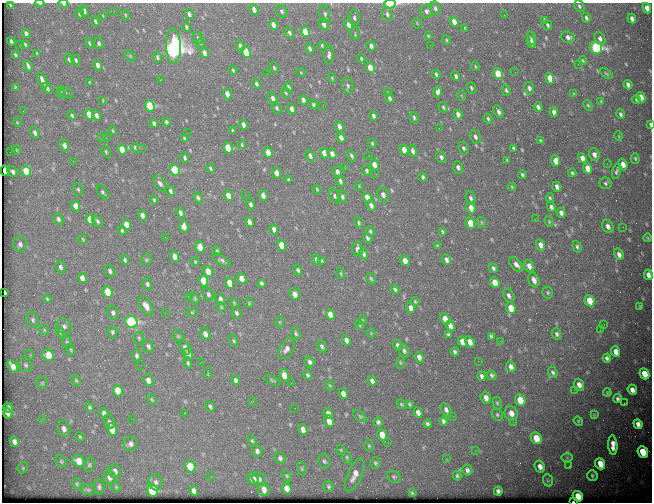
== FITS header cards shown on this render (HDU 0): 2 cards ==
NAXIS1  =                  650 / Width of table row in bytes
NAXIS2  =                  500 / Number of rows in table

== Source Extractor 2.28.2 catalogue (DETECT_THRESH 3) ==
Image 650 x 500 px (HDU 0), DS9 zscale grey, 1 PNG px = 1 image px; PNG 654 x 504 px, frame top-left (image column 1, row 500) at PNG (2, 3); each listed source drawn as its Kron ellipse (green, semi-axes under 4 px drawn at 4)
Background 915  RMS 4.4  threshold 13.2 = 3 sigma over >= 5 px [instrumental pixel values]
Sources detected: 470; all 470 listed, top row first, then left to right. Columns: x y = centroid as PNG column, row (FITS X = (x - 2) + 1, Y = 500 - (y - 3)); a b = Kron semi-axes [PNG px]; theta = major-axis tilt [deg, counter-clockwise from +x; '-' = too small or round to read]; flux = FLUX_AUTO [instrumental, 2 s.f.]
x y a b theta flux
40 3 4 2 - 390
64 4 5 4 - 470
390 4 5 3 - 24000
10 5 4 2 - 280
579 6 6 4 -64 500
435 8 7 5 -78 730
647 8 5 4 - 3000
254 10 6 4 -65 1600
84 11 5 4 - 980
282 11 6 5 - 650
427 11 6 6 - 830
114 12 2 2 - 150
80 14 5 3 - 610
189 14 5 3 - 980
325 14 9 5 -78 780
387 14 7 5 -72 760
125 15 5 3 - 290
504 15 2 2 - 190
103 16 4 3 - 260
354 18 8 5 -76 860
586 18 5 3 - 600
632 19 5 3 - 1400
545 20 4 3 - 390
95 21 5 3 - 450
454 22 5 4 - 3000
417 23 5 3 - 300
324 24 6 4 -71 1700
349 24 5 4 - 2800
273 25 5 4 - 2400
547 25 5 3 - 470
186 27 4 3 - 410
465 28 4 3 - 270
305 32 5 4 - 12000
289 33 6 4 -64 790
355 33 6 3 89 390
26 34 5 3 - 990
428 36 4 3 - 250
568 37 7 5 -21 1100
198 38 6 5 - 450
531 38 7 4 -73 1000
600 38 7 5 -64 1000
446 40 5 3 - 320
11 41 4 3 - 550
531 42 6 4 -65 1000
89 43 5 3 - 390
99 43 6 4 -68 620
25 44 4 3 - 360
200 44 5 4 - 400
19 45 2 2 - 210
322 45 4 3 - 390
430 45 2 2 - 430
173 46 17 7 -87 190000
240 46 6 4 -72 970
371 46 5 4 - 980
310 48 5 3 - 860
596 48 6 5 - 50000
246 52 6 4 -66 11000
204 53 5 4 - 1500
37 54 4 2 - 370
15 55 4 2 - 380
329 55 9 4 86 860
130 56 6 4 -45 310
157 57 5 4 - 530
361 58 4 3 - 380
69 59 6 4 -70 580
76 60 5 4 - 470
583 60 4 3 - 290
578 64 2 2 - 110
97 65 5 3 - 1500
28 66 6 3 -62 690
475 66 5 3 - 290
274 68 6 3 -63 420
370 68 5 4 - 5200
233 70 4 3 - 360
515 72 2 2 - 140
301 73 5 3 - 230
498 73 6 4 -58 6600
266 74 2 2 - 460
436 74 4 2 - 420
606 74 7 3 -35 350
456 76 5 3 - 700
332 78 5 3 - 250
550 78 5 4 - 5500
160 80 3 2 - 450
42 81 8 4 -70 2100
90 82 3 2 - 250
256 84 5 3 - 550
628 85 5 3 - 890
348 86 8 5 -81 630
15 87 3 3 - 270
288 87 5 3 - 650
47 88 6 4 -54 710
471 88 6 4 -67 510
529 88 6 5 - 870
506 90 6 3 -74 510
387 91 3 2 - 200
66 92 9 4 -33 680
438 92 6 4 76 1200
61 93 5 4 - 340
286 93 5 4 - 420
227 94 5 4 - 3800
574 94 4 2 - 240
462 96 5 3 - 220
641 97 5 4 - 2700
390 98 4 3 - 700
273 99 6 4 -57 1300
103 100 4 2 - 200
303 100 5 3 - 930
636 100 4 3 - 450
601 101 4 3 - 260
313 104 5 4 - 500
588 105 5 4 - 380
150 106 6 4 -65 27000
323 106 2 2 - 310
443 107 5 4 - 410
538 107 5 3 - 900
277 108 6 4 -64 500
292 109 5 4 - 2000
23 111 3 2 - 230
498 111 6 3 -61 1100
554 112 5 4 - 1100
89 114 5 4 - 6000
458 114 5 4 - 1300
621 114 5 4 - 610
96 115 5 4 - 970
72 116 4 3 - 450
373 116 5 3 - 930
414 118 6 4 -73 520
488 119 5 4 - 480
17 122 4 3 - 260
166 122 4 3 - 530
154 123 4 3 - 700
650 124 4 2 - 410
243 125 5 3 - 1300
339 126 5 3 - 1300
439 128 2 2 - 130
113 131 4 2 - 250
233 131 4 3 - 370
35 133 6 4 -72 850
187 133 2 2 - 130
618 136 5 3 - 240
475 137 7 5 -65 960
102 138 2 2 - 160
106 138 2 2 - 150
185 138 4 3 - 470
341 138 5 4 - 1600
540 141 4 2 - 320
372 143 4 3 - 400
64 145 6 4 -67 1300
242 145 4 2 - 350
135 147 4 2 - 360
142 148 2 2 - 1200
228 148 6 4 -67 19000
464 148 6 5 - 600
513 148 4 3 - 420
17 150 5 3 - 230
122 150 5 4 - 6600
404 150 5 4 - 4400
413 151 6 4 -79 870
10 152 2 2 - 170
106 152 6 4 -64 390
268 153 5 4 - 6400
324 153 5 4 - 2800
332 154 5 4 - 1700
594 154 6 5 - 1300
310 156 6 4 -68 860
352 156 6 3 -59 490
368 156 2 2 - 160
441 157 6 5 - 650
185 158 5 3 - 590
582 158 5 4 - 1600
635 158 5 4 - 400
507 160 3 3 - 290
73 161 2 2 - 440
556 161 5 4 - 2400
607 164 3 2 - 490
623 164 6 4 -67 2500
374 165 6 4 -78 3100
458 167 6 5 - 910
210 168 4 3 - 380
345 168 3 3 - 290
588 169 5 4 - 4800
175 170 6 4 -61 20000
5 171 5 4 - 10000
26 171 6 4 -60 7700
367 171 5 4 - 550
616 171 8 4 74 640
13 172 6 4 -49 900
337 172 6 4 -78 1100
277 173 5 4 - 3200
572 173 4 3 - 420
376 174 3 2 - 220
522 175 4 3 - 470
423 177 4 3 - 550
288 180 4 3 - 370
340 181 5 4 - 760
160 183 9 5 -54 990
605 183 6 6 - 600
359 186 4 4 - 260
512 187 4 4 - 290
557 187 5 4 - 1200
78 189 6 5 - 470
317 189 4 3 - 280
171 191 5 4 - 790
102 192 7 4 -54 570
228 195 5 4 - 3100
246 195 2 2 - 300
383 195 8 6 -69 1400
263 196 5 4 - 2300
335 196 8 5 -66 780
342 197 6 4 -75 640
367 197 5 4 - 2400
198 198 6 3 -67 570
471 198 7 4 -70 720
550 198 4 3 - 370
154 200 4 4 - 370
251 204 5 4 - 630
371 205 6 4 -65 1200
76 206 5 4 - 3400
551 207 5 4 - 860
471 208 5 4 - 3500
181 213 5 4 - 890
561 213 5 4 - 1100
142 215 5 4 - 1400
58 219 6 5 - 830
90 219 5 4 - 7100
535 219 2 2 - 230
98 221 7 3 -50 570
249 222 5 4 - 1700
481 222 5 3 - 330
549 222 5 3 - 340
359 223 5 4 - 370
470 223 5 4 - 8100
126 225 5 4 - 4800
608 226 7 5 -60 1300
184 227 6 4 -77 2100
623 227 2 2 - 580
274 229 5 4 - 1500
122 231 4 3 - 380
370 231 5 4 - 430
442 231 4 3 - 360
166 238 2 2 - 170
368 238 5 4 - 730
648 238 4 3 - 240
83 239 5 3 - 330
20 244 8 7 - 1200
281 245 5 4 - 5400
540 245 6 4 -64 1900
437 246 4 3 - 280
200 247 6 4 -69 7400
577 247 6 4 -71 550
358 249 7 5 -77 2000
217 251 5 3 - 440
364 254 6 4 -71 620
619 254 6 4 -59 1300
175 257 5 4 - 3500
125 260 5 4 - 560
146 260 6 5 - 430
222 260 10 4 -29 780
316 260 5 4 - 880
446 260 5 4 - 1100
321 261 3 3 - 320
405 261 5 4 - 3000
195 262 4 3 - 260
516 265 9 5 -46 1400
529 266 6 5 - 1700
60 267 6 5 - 730
493 268 5 4 - 690
298 270 5 4 - 590
110 271 7 5 -63 770
208 271 6 4 -68 5600
341 273 6 3 -72 340
648 275 5 4 - 1400
82 278 5 4 - 2200
371 278 6 4 -62 420
242 279 5 4 - 4200
534 280 7 5 -68 1700
203 281 6 4 -68 8500
229 283 5 4 - 4500
261 283 4 3 - 530
495 283 6 4 -67 5000
147 284 6 4 -71 650
395 289 4 3 - 480
107 292 6 4 -67 8400
548 292 6 5 - 460
5 293 4 2 - 370
208 294 7 5 -71 740
295 294 6 5 - 1800
509 295 8 5 -64 850
188 296 2 2 - 160
195 298 6 4 -69 420
47 299 4 3 - 340
220 299 5 4 - 1000
415 301 5 3 - 320
589 301 6 4 -63 7800
234 303 5 3 - 300
249 303 5 5 - 360
146 306 10 6 -57 2100
639 306 4 2 - 210
221 307 4 3 - 320
411 308 5 4 - 1800
511 308 6 4 -67 5300
113 312 7 5 -75 800
192 312 6 4 -2 400
165 313 2 2 - 170
236 313 6 5 - 610
330 314 5 4 - 2500
445 319 6 4 -65 5400
33 320 8 6 -66 850
362 320 5 3 - 250
131 322 6 6 - 48000
279 322 5 3 - 260
604 324 2 2 - 570
360 325 5 4 - 310
64 326 8 7 - 1000
450 326 5 4 - 1900
44 330 5 4 - 350
600 330 2 2 - 390
60 332 5 3 - 390
112 332 6 5 - 480
296 333 6 4 -67 500
371 333 4 4 - 280
205 334 6 5 - 1400
557 334 6 4 -68 610
448 335 4 3 - 460
178 336 6 5 - 450
491 336 4 3 - 430
139 338 6 5 - 500
346 340 5 4 - 1200
234 341 6 4 -72 420
500 341 2 2 - 150
67 342 6 5 - 420
462 342 5 4 - 2500
470 342 6 4 -57 2100
398 345 6 4 -64 840
148 346 6 5 - 790
322 346 6 4 -62 620
185 348 7 5 -55 1500
286 349 10 7 56 1400
71 350 6 4 -73 360
404 351 7 5 -71 690
455 352 4 3 - 600
616 352 5 4 - 2400
188 354 6 4 -69 2200
30 355 5 3 - 300
48 355 6 5 - 7200
137 356 6 4 -86 740
419 357 6 4 -70 1200
607 358 4 3 - 730
478 361 2 2 - 560
202 362 3 2 - 190
309 362 6 5 - 800
188 363 5 3 - 480
400 363 6 3 90 310
26 365 7 6 - 700
141 365 3 2 - 230
13 366 7 4 -54 2400
511 367 5 4 - 1400
553 372 6 4 -66 660
208 373 5 3 - 350
644 374 6 4 -65 4600
284 375 6 4 -73 3000
308 375 5 4 - 540
492 375 5 4 - 550
482 376 5 4 - 780
76 380 6 4 -54 390
148 380 6 5 - 1600
235 380 4 3 - 690
272 380 8 4 -28 410
372 381 5 4 - 860
42 383 5 5 - 460
291 383 2 2 - 310
329 385 5 3 - 270
579 385 6 5 - 1600
574 390 2 2 - 180
632 390 5 4 - 1500
118 391 6 5 - 6500
607 393 4 3 - 320
343 394 5 4 - 1500
486 398 6 5 - 1800
152 399 6 4 -56 360
618 399 4 4 - 700
520 400 6 5 - 7200
253 402 3 2 - 320
497 403 6 4 -76 440
624 403 2 2 - 200
401 404 5 3 - 320
409 404 4 3 - 360
8 407 5 3 - 800
89 407 5 4 - 380
210 407 5 4 - 580
295 408 2 2 - 120
446 410 7 4 -63 850
8 413 5 4 - 1000
104 413 5 4 - 950
184 413 3 2 - 330
328 413 5 4 - 1100
418 413 5 4 - 1300
511 413 7 6 - 2200
497 414 6 5 - 520
594 415 4 4 - 330
360 416 8 4 -35 460
453 416 3 2 - 260
42 419 3 2 - 520
133 419 2 2 - 340
329 421 6 4 -67 3900
443 421 4 3 - 700
578 421 5 4 - 350
109 422 7 5 -74 640
378 422 5 4 - 620
513 422 2 2 - 720
427 424 4 3 - 540
638 424 5 4 - 1300
64 429 8 6 -68 1400
303 429 5 4 - 1800
112 430 7 5 -74 3500
382 435 6 4 -68 3800
80 437 5 3 - 310
536 438 6 5 - 6300
252 441 6 4 -66 440
14 442 5 4 - 1300
388 443 2 2 - 130
130 444 7 7 - 1100
613 445 10 4 -87 2300
369 446 6 4 -75 370
341 450 5 4 - 350
257 451 5 5 - 840
475 451 3 2 - 440
643 452 6 5 - 8500
347 457 6 4 -70 460
567 457 6 4 0 380
280 458 6 5 - 740
446 458 3 2 - 220
61 461 6 5 - 490
78 461 6 5 - 3900
324 461 7 6 - 660
375 463 6 5 - 450
600 464 6 5 - 3700
89 465 7 5 74 550
190 466 6 5 - 9400
569 466 2 2 - 170
540 467 6 5 - 1600
23 468 6 5 - 400
302 469 7 3 -71 370
467 470 5 5 - 810
115 471 7 6 - 1300
355 475 18 7 66 2900
592 475 5 5 - 550
211 476 2 2 - 380
287 476 6 4 -60 370
457 476 5 4 - 460
110 477 7 6 - 1100
394 477 7 5 -24 520
253 479 6 5 - 3400
259 479 7 6 - 720
548 480 6 5 - 450
156 482 8 7 - 1000
77 484 6 4 -78 400
328 486 6 5 - 540
99 487 7 5 -84 700
116 487 5 4 - 350
287 488 5 4 - 2300
264 489 6 5 - 1600
88 490 7 5 -7 520
153 491 6 5 - 20000
194 491 5 4 - 1100
498 491 4 4 - 810
412 493 3 3 - 310
578 496 5 5 - 3900
573 502 2 2 - 220
At the frame edge (FLAGS 8, measured only in part): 7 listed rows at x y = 40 3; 64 4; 390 4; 325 14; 650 124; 648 275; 573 502